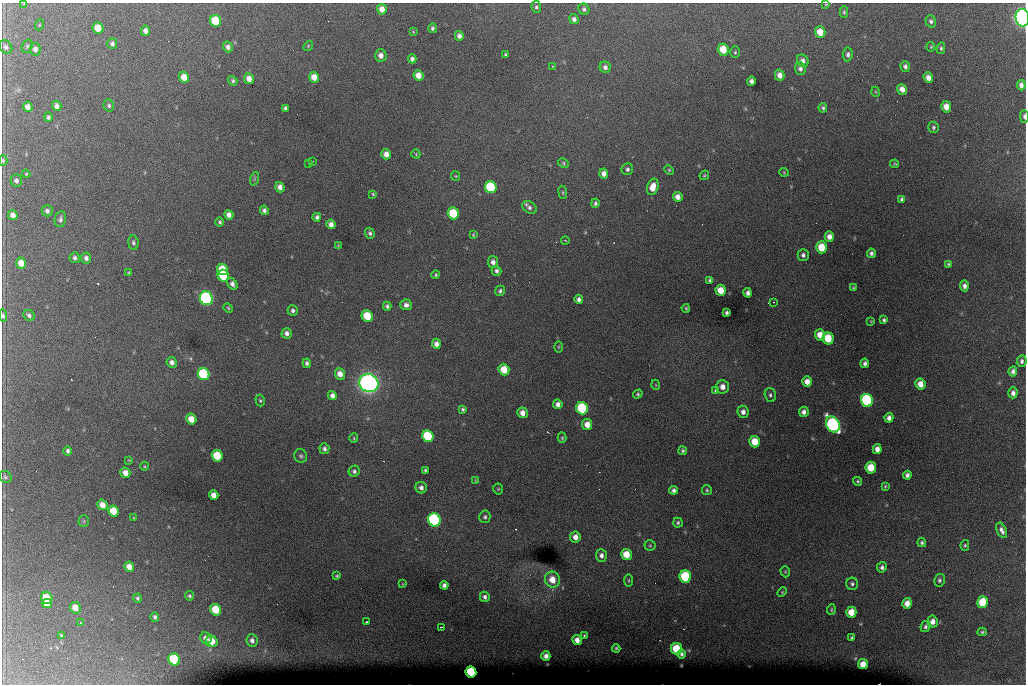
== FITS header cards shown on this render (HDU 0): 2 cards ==
NAXIS1  =                 1024 /fastest changing axis
NAXIS2  =                  682 /next to fastest changing axis

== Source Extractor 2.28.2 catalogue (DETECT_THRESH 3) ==
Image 1024 x 682 px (HDU 0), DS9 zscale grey, 1 PNG px = 1 image px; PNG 1028 x 686 px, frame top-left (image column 1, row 682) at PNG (2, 3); each listed source drawn as its Kron ellipse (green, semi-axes under 4 px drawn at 4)
Background 6160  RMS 51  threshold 154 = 3 sigma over >= 5 px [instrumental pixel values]
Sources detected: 249; all 249 listed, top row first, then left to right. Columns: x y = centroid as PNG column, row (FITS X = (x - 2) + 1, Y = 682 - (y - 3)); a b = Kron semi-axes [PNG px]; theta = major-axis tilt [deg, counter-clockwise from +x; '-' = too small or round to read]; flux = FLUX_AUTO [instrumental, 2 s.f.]
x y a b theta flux
24 4 3 2 - 9.7e+03
826 4 4 3 - 2.8e+03
536 7 6 5 - 7.1e+03
382 9 5 5 - 2.9e+04
584 9 6 5 - 9.1e+03
844 12 5 4 - 5.0e+03
1022 18 9 6 -81 1.9e+06
574 19 5 4 - 1.3e+04
215 21 6 5 - 1.4e+05
931 21 6 5 - 8.4e+03
39 25 5 3 - 3.1e+03
98 28 6 5 - 5.7e+04
432 28 5 4 - 7.5e+03
146 31 5 4 - 1.7e+04
413 32 3 2 - 2.5e+03
820 32 6 5 - 5.0e+04
459 36 5 4 - 1.4e+04
112 44 5 5 - 1.1e+04
27 46 7 5 70 6.6e+03
308 46 5 4 - 4.4e+03
6 47 7 6 - 9.7e+03
228 47 5 5 - 1.4e+04
931 47 5 3 - 3.5e+03
941 48 6 4 82 6.0e+03
35 49 6 5 - 1.5e+04
723 50 6 5 - 7.6e+04
735 52 6 5 - 5.6e+03
848 54 7 5 84 9.7e+03
381 55 6 6 - 2.1e+04
505 55 3 3 - 4.7e+03
412 59 4 4 - 1.1e+04
803 61 6 5 - 1.5e+04
552 66 4 3 - 2.7e+03
905 66 5 4 - 1.1e+04
605 67 6 5 - 1.2e+04
800 68 6 5 - 1.2e+04
418 75 5 5 - 3.5e+04
780 75 5 4 - 2.1e+04
184 77 6 5 - 4.2e+04
314 77 5 5 - 3.9e+04
928 78 5 4 - 2.2e+04
249 79 5 5 - 2.6e+04
233 81 5 4 - 6.5e+03
751 81 4 4 - 1.3e+04
1021 85 5 4 - 1.6e+04
902 89 5 5 - 2.1e+04
876 92 5 3 - 3.2e+03
109 105 6 5 - 7.2e+03
57 106 5 4 - 1.5e+04
28 107 5 4 - 2.2e+04
946 107 5 5 - 3.3e+04
285 108 4 3 - 8.7e+03
823 108 5 4 - 6.6e+03
1024 116 6 3 -90 8.0e+03
48 117 5 4 - 7.5e+03
933 127 5 5 - 6.0e+03
386 154 5 4 - 2.3e+04
416 154 5 3 - 3.4e+03
3 160 5 4 - 4.2e+03
313 161 2 2 - 2.2e+03
309 163 3 2 - 4.0e+03
563 163 5 4 - 4.8e+03
895 164 4 3 - 3.3e+03
627 169 6 5 - 8.5e+03
669 170 5 4 - 4.1e+03
784 172 4 4 - 3.5e+03
26 174 4 3 - 3.3e+03
604 174 5 4 - 2.0e+04
704 175 5 4 - 4.1e+03
456 176 5 4 - 3.8e+03
254 179 7 4 71 5.2e+03
16 181 6 5 - 1.1e+04
280 187 5 4 - 1.8e+04
491 187 6 5 - 3.0e+05
653 187 8 5 74 4.3e+04
563 192 6 3 -82 3.9e+03
373 194 3 3 - 3.7e+03
678 197 5 4 - 2.1e+04
902 199 4 3 - 7.5e+03
595 203 5 4 - 7.8e+03
529 207 8 5 -34 1.1e+04
264 210 4 4 - 1.0e+04
47 211 5 5 - 1.1e+04
453 213 6 5 - 1.7e+05
13 215 5 4 - 2.0e+04
229 215 5 4 - 1.9e+04
317 217 4 4 - 8.5e+03
60 219 8 5 79 9.4e+03
220 222 5 4 - 5.8e+03
331 224 5 4 - 1.9e+04
370 233 5 4 - 7.8e+03
473 235 3 2 - 3.3e+03
829 236 5 4 - 2.1e+04
565 240 4 2 - 2.3e+03
133 243 7 5 -84 8.3e+03
338 245 4 3 - 2.5e+03
822 247 6 5 - 8.1e+04
871 253 5 4 - 9.7e+03
803 255 5 5 - 1.0e+04
75 258 5 5 - 8.7e+03
86 258 5 5 - 1.3e+04
493 262 6 5 - 1.6e+04
21 263 5 5 - 4.0e+04
948 264 4 3 - 4.8e+03
223 270 6 5 - 9.9e+04
496 271 5 4 - 1.0e+04
129 273 4 4 - 4.9e+03
436 275 4 4 - 4.6e+03
223 276 6 5 - 1.9e+05
710 280 4 3 - 5.8e+03
232 284 6 4 -60 1.4e+04
964 286 5 4 - 1.4e+04
853 288 3 3 - 3.9e+03
721 290 5 5 - 5.2e+04
500 291 5 5 - 7.6e+03
748 293 5 4 - 1.2e+04
206 298 7 6 - 1.0e+06
578 299 5 4 - 1.1e+04
774 302 2 2 - 2.4e+03
406 305 6 5 - 1.3e+04
387 306 4 4 - 8.3e+03
228 308 5 4 - 3.9e+03
686 308 4 3 - 3.8e+03
293 310 5 5 - 9.8e+03
727 313 4 3 - 7.2e+03
29 315 6 5 - 8.8e+03
3 316 6 4 -85 7.2e+03
367 316 6 5 - 1.2e+05
884 320 4 3 - 6.3e+03
871 321 3 3 - 2.5e+03
287 333 5 5 - 1.5e+04
820 335 5 5 - 4.4e+04
828 338 6 5 - 1.2e+05
436 344 5 4 - 1.8e+04
558 347 5 3 - 3.5e+03
1022 361 6 5 - 1.0e+04
172 362 5 5 - 1.5e+04
307 363 4 4 - 9.1e+03
865 363 4 4 - 9.5e+03
504 370 6 5 - 8.1e+04
1013 371 5 4 - 1.2e+04
203 374 6 5 - 3.5e+05
340 374 6 5 - 2.9e+04
807 382 5 5 - 2.8e+04
369 383 10 9 - 2.5e+06
920 384 5 5 - 3.5e+04
656 385 5 3 - 2.7e+03
723 387 7 6 - 2.3e+04
715 390 3 2 - 5.1e+03
1013 393 5 4 - 1.5e+04
638 394 5 4 - 4.5e+03
770 395 7 5 -73 7.7e+03
332 396 4 4 - 1.5e+04
260 400 6 4 -73 5.3e+03
867 400 6 6 - 5.1e+05
558 404 5 4 - 1.5e+04
582 408 6 5 - 3.4e+05
463 409 4 4 - 6.3e+03
743 412 6 6 - 1.8e+04
804 412 5 5 - 1.5e+04
522 413 5 5 - 2.5e+04
889 418 5 4 - 1.7e+04
191 419 5 5 - 4.6e+04
587 424 5 5 - 3.2e+04
833 424 8 6 -60 1.1e+06
428 436 6 5 - 2.8e+05
354 438 5 4 - 3.8e+03
562 438 5 4 - 4.5e+03
755 442 6 5 - 6.5e+04
324 449 5 5 - 1.0e+04
877 449 5 4 - 2.3e+04
68 451 5 4 - 8.3e+03
683 451 4 4 - 5.8e+03
217 456 6 5 - 1.3e+05
301 456 7 6 - 7.5e+03
129 460 4 4 - 2.5e+03
145 466 4 3 - 3.2e+03
871 468 6 5 - 8.3e+04
425 470 4 3 - 5.3e+03
354 471 5 5 - 8.4e+03
125 473 5 5 - 2.6e+04
907 475 4 4 - 1.2e+04
5 477 7 5 -33 7.1e+03
475 480 4 2 - 2.4e+03
858 481 4 4 - 5.1e+03
885 486 4 3 - 4.1e+03
421 488 6 5 - 1.3e+04
498 489 5 5 - 4.3e+03
674 490 4 4 - 1.0e+04
707 490 5 5 - 4.9e+03
214 495 5 4 - 2.5e+04
102 505 5 5 - 3.1e+04
113 511 6 5 - 7.2e+04
485 517 6 5 - 8.2e+03
133 518 4 3 - 2.3e+03
434 520 6 6 - 8.2e+05
84 521 5 5 - 4.8e+03
678 523 5 4 - 5.7e+03
1002 530 8 4 -65 1.4e+04
575 537 5 5 - 2.4e+04
922 543 4 4 - 6.4e+03
650 545 5 5 - 4.8e+03
965 545 5 4 - 4.8e+03
626 554 5 5 - 6.4e+04
601 555 6 5 - 1.4e+04
129 567 5 5 - 2.8e+04
882 567 5 5 - 1.1e+04
785 572 6 4 -71 4.1e+03
337 576 4 3 - 4.5e+03
685 576 6 5 - 2.5e+05
552 580 8 7 - 4.8e+04
629 580 6 3 -90 3.8e+03
939 580 6 5 - 7.5e+03
403 584 4 2 - 2.5e+03
852 584 6 6 - 8.4e+03
444 585 4 4 - 1.2e+04
782 592 5 3 - 3.4e+03
190 596 4 4 - 6.0e+03
485 597 5 4 - 1.0e+04
47 598 6 5 - 9.3e+04
137 598 4 4 - 6.1e+03
982 602 6 5 - 1.4e+05
907 603 5 5 - 3.1e+04
47 604 5 4 - 4.3e+04
75 608 6 5 - 3.3e+04
216 610 6 5 - 9.8e+04
831 610 5 3 - 4.3e+03
851 612 5 5 - 5.7e+04
155 617 4 4 - 8.1e+03
366 622 3 2 - 5.9e+03
933 622 6 5 - 2.4e+04
81 623 3 3 - 3.6e+03
925 626 6 4 62 7.6e+03
441 627 3 2 - 2.6e+03
982 632 4 4 - 4.8e+03
61 635 4 4 - 4.0e+03
584 635 3 3 - 3.6e+03
206 638 6 5 - 1.8e+04
852 638 4 4 - 5.8e+03
252 640 6 5 - 1.3e+04
577 640 5 4 - 2.3e+04
212 641 6 5 - 4.5e+04
616 648 4 3 - 4.8e+03
677 649 6 5 - 1.3e+05
682 654 4 4 - 8.2e+03
546 656 4 4 - 1.6e+04
174 659 6 5 - 2.7e+05
863 664 5 5 - 4.1e+04
471 672 5 5 - 2.2e+05
At the frame edge (FLAGS 8, measured only in part): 5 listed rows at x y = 24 4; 1022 18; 1024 116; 3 160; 3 316

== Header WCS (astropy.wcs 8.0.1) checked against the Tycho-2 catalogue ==
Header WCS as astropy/WCSLIB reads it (CRVAL/CRPIX/CD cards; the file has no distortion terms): RA---TAN/DEC--TAN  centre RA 07:06:07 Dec +31:10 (106.53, +31.16 deg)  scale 1.44 arcsec/px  FOV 24.5' x 16.3'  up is -93 deg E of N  parity flipped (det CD > 0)
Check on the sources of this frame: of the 60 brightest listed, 7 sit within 2.2 arcsec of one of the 16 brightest Tycho-2 stars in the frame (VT <= 12.35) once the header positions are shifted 0.55 arcsec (0.53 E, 0.13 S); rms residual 0.93 arcsec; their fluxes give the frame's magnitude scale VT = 25.62 - 2.5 log10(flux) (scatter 0.43 mag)
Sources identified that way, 7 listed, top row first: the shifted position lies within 2.2 arcsec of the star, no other Tycho-2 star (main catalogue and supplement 1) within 4.4 arcsec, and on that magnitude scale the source's flux lands within +1.5 / -3 mag of the star's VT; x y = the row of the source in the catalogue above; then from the Tycho-2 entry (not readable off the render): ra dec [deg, ICRS J2000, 3 dp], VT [Tycho-2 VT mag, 2 dp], TYC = Tycho-2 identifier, HIP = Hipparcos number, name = IAU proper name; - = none
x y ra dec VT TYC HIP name
491 187 106.458 +31.151 12.35 2438-728-1 - -
369 383 106.552 +31.106 9.20 2438-180-1 - -
867 400 106.550 +31.305 11.61 2438-184-1 - -
582 408 106.559 +31.192 11.79 2438-1039-1 - -
833 424 106.562 +31.292 10.01 2438-106-1 - -
434 520 106.614 +31.135 11.36 2438-550-1 - -
471 672 106.684 +31.152 11.76 2438-931-1 - -